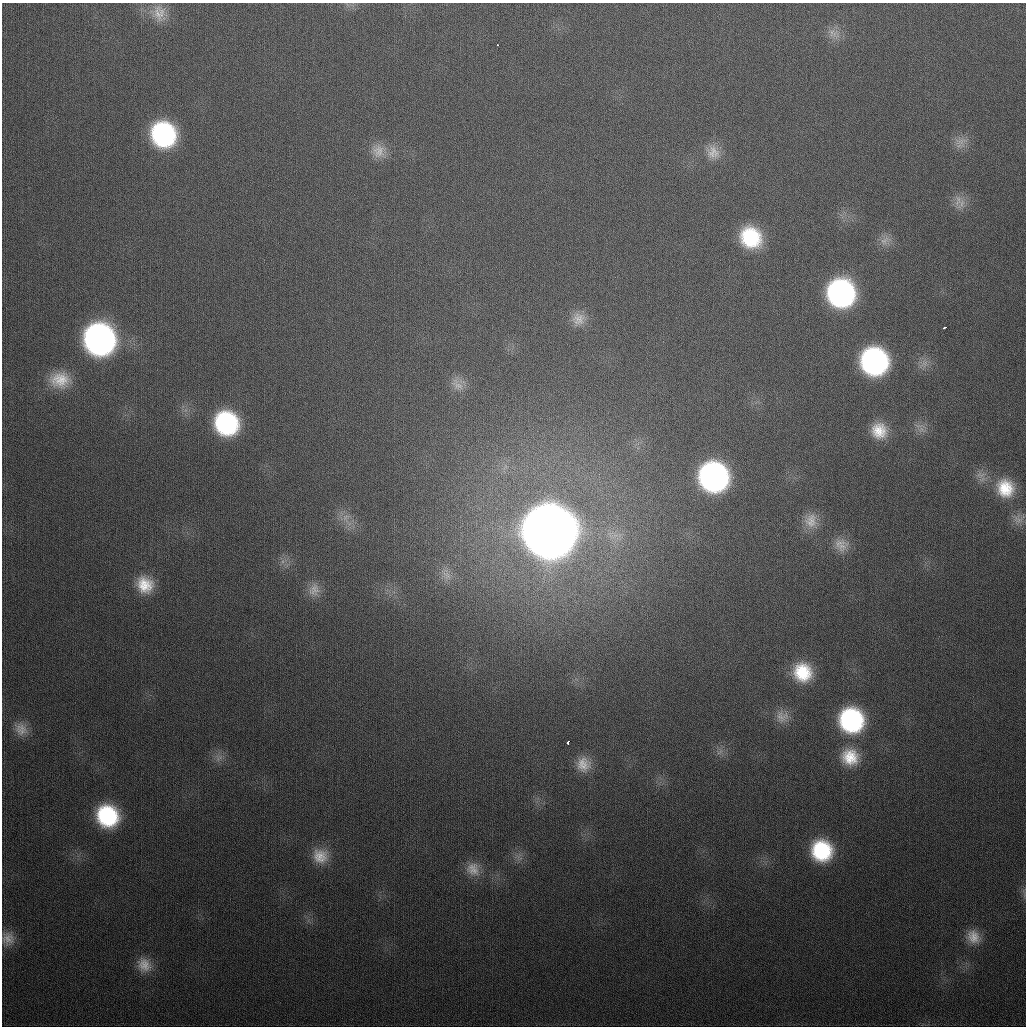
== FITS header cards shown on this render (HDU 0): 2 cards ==
NAXIS1  =                 1024
NAXIS2  =                 1024

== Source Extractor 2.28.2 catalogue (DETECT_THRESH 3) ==
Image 1024 x 1024 px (HDU 0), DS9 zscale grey, 1 PNG px = 1 image px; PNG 1028 x 1028 px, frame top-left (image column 1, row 1024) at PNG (2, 3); no overlay
Background 341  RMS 13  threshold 39.3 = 3 sigma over >= 5 px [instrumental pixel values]
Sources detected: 47; all 47 listed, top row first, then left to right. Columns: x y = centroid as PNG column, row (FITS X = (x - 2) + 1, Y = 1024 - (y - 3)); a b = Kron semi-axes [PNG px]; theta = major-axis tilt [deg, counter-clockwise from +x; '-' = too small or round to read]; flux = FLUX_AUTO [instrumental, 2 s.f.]
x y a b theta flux
159 13 24 17 -80 1.7e+04
834 34 16 12 -44 9.9e+03
498 45 3 2 - 1.6e+03
163 134 22 20 -58 1.5e+05
961 141 19 9 17 8.6e+03
378 151 19 18 - 1.4e+04
713 152 21 17 -53 1.4e+04
958 201 21 9 89 9.2e+03
751 237 21 19 -48 6.1e+04
884 241 16 9 41 7.9e+03
841 293 21 20 - 2.4e+05
578 319 19 18 - 1.4e+04
944 328 4 3 - 3.4e+03
99 339 23 21 -63 4.2e+05
874 361 21 20 - 2.3e+05
60 380 26 20 0 2.7e+04
457 385 22 12 -46 1.1e+04
226 423 20 19 - 1.2e+05
921 429 10 8 36 5.6e+03
879 431 18 17 - 2.2e+04
713 477 22 21 - 3.1e+05
1005 488 24 22 -68 3.5e+04
346 518 13 12 - 1.0e+04
1018 519 17 14 1 8.9e+03
811 521 21 18 -87 1.6e+04
549 531 25 24 - 6.6e+06
842 546 22 14 35 1.4e+04
447 575 15 10 -40 8.6e+03
145 585 22 20 -50 2.7e+04
314 590 19 15 68 1.2e+04
803 672 22 20 -57 4.2e+04
782 716 19 17 -15 1.2e+04
851 720 22 21 - 1.4e+05
21 729 20 16 -49 1.3e+04
568 742 5 3 - 8.1e+03
720 752 12 5 36 3.8e+03
850 757 22 21 - 2.9e+04
219 758 14 6 39 5.1e+03
583 764 19 18 - 1.7e+04
107 816 20 18 -52 8.6e+04
822 851 21 20 - 6.9e+04
320 856 20 19 - 1.9e+04
473 869 20 18 -51 1.5e+04
1024 892 17 3 -84 2.8e+03
973 937 18 15 -48 1.5e+04
8 939 17 15 -78 1.1e+04
144 965 20 17 -53 1.6e+04